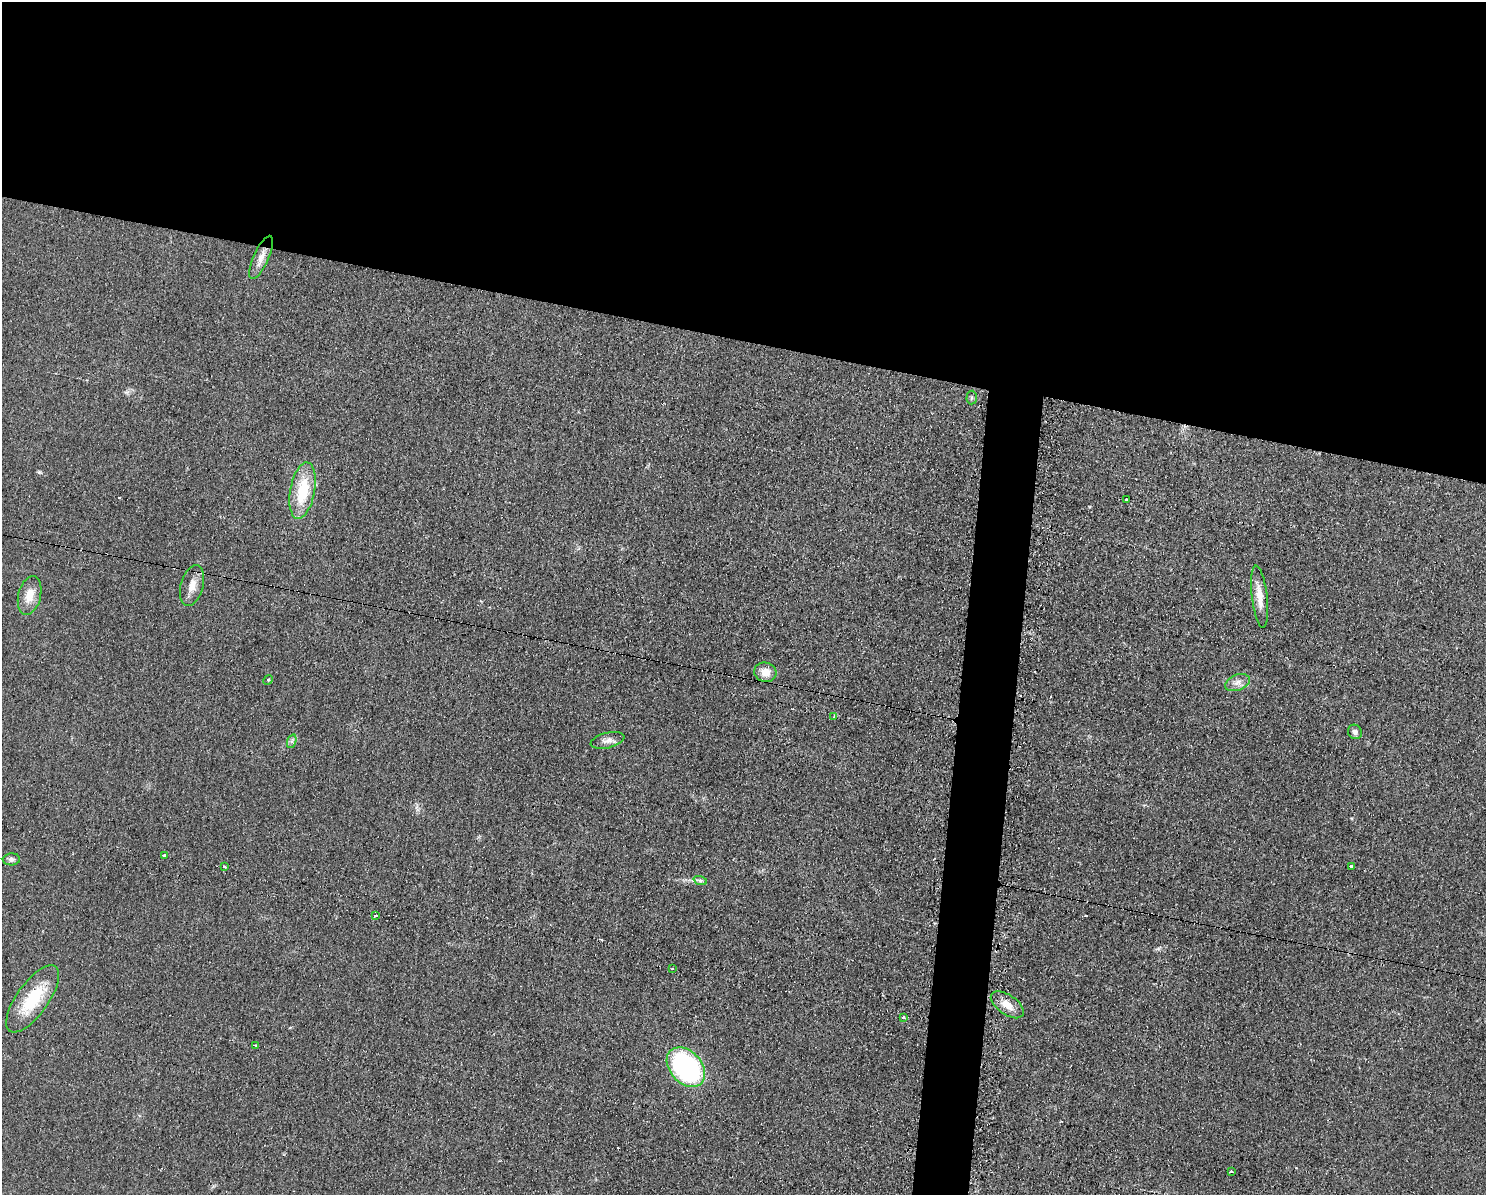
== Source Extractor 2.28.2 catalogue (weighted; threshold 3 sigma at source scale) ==
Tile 2 of 3 x 4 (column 2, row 1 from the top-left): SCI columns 1607-3090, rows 3579-4771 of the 4823 x 4771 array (HDU 1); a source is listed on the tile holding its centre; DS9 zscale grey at full resolution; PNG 1488 x 1197 px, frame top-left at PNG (2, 2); each listed source drawn as its Kron ellipse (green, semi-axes under 4 px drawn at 4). Shown black and unused: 31% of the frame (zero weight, under 2 of 3 exposures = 2% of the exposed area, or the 3 px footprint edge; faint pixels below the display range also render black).
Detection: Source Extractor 2.28.2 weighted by HDU 2 'WHT'; one run over the whole footprint, this tile lists its part. Background 0.0548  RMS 0.0099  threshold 0.0444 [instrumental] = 3 sigma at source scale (4.5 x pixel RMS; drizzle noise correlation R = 1.50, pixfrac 1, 0.05/0.05 arcsec/px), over >= 5 px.
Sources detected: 32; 5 cosmic-ray / hot-pixel residue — neither listed nor drawn; the other 27 listed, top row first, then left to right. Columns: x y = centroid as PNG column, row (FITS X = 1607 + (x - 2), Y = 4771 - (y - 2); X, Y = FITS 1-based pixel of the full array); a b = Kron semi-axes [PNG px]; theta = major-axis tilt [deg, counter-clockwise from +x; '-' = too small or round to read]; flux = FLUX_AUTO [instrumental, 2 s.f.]
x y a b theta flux
261 257 23 7 66 9.2
972 398 7 5 87 2
302 491 28 12 80 40
1126 500 3 3 - 3.7
192 586 21 11 75 12
30 595 20 11 76 14
1260 597 31 7 -83 14
765 672 11 9 -15 10
268 680 5 4 - 1.1
1237 683 13 8 21 5.7
834 717 3 3 - 1.8
1355 732 7 7 - 3.3
607 740 17 7 13 5.7
292 741 7 4 72 2.1
165 856 3 3 - 20
11 859 8 6 4 2.7
224 867 3 3 - 2.5
1351 867 3 3 - 7
700 880 7 4 -19 1.9
376 916 3 3 - 3.7
672 969 3 2 - 1.5
33 999 40 16 55 45
1007 1005 19 9 -35 12
903 1018 3 3 - 9.2
255 1045 3 2 - 1.5
686 1067 22 16 -48 160
1231 1172 3 3 - 6.3
Unlisted compact peaks at least as high as the median listed source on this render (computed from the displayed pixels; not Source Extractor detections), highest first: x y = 39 472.